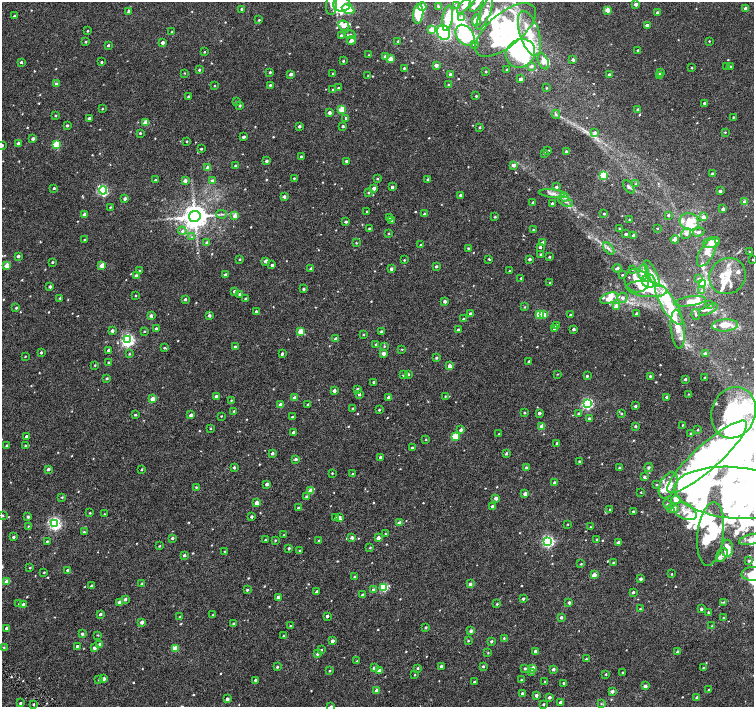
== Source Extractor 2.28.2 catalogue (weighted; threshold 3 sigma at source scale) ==
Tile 7 of 4 x 4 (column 3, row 2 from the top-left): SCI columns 3011-4514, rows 3000-4409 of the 6026 x 6065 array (HDU 1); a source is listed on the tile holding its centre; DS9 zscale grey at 2 x 2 block average (1 PNG px = mean of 2 x 2 image px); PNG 756 x 709 px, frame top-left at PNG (2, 2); each listed source drawn as its Kron ellipse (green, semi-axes under 4 px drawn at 4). Shown black and unused: <1% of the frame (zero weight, under 4 of 8 exposures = <1% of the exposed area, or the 3 px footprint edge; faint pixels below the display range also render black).
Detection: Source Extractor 2.28.2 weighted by HDU 2 'WHT'; one run over the whole footprint, this tile lists its part. Background -1.36e-04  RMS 0.0012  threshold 0.00495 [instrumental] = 3 sigma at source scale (4.09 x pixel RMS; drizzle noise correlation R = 1.36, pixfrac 0.8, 0.0396/0.0396 arcsec/px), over >= 5 px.
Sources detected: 733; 10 inside a brighter object's white glare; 1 cosmic-ray / hot-pixel residue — neither listed nor drawn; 48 inside a brighter listed object's ellipse — not listed separately; of the other 674, all 500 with FLUX_AUTO >= 0.178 (the completeness limit of this list) listed and drawn (174 fainter detections not listed), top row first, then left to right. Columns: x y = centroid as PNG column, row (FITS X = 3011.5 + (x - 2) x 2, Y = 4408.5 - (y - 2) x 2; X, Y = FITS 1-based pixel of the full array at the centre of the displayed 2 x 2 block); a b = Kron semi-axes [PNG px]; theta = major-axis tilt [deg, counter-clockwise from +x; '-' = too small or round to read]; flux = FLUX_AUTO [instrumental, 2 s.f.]
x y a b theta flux
477 3 10 4 54 1.2
342 4 8 7 - 10
636 4 2 2 - 1.3
332 5 10 5 86 1.6
456 5 3 3 - 0.33
422 6 4 3 - 2.3
438 6 3 2 - 0.28
464 6 9 4 49 2.1
746 8 2 2 - 1.2
242 9 2 2 - 0.5
348 9 7 4 -25 13
608 10 3 2 - 4.7
129 11 2 2 - 1.2
485 13 18 5 67 2.9
657 13 2 2 - 0.57
418 14 10 5 84 19
14 16 3 2 - 0.57
447 18 13 5 81 8.1
461 18 3 3 - 2.5
259 20 3 2 - 0.27
476 20 6 4 68 3.3
344 25 6 4 -26 3
647 25 2 2 - 1.4
432 29 3 3 - 4.1
505 30 37 16 40 45
87 31 2 2 - 0.29
172 32 2 2 - 0.34
444 33 7 6 - 67
529 33 23 9 -72 5.7
341 35 3 3 - 0.45
350 35 5 3 - 0.57
465 35 11 8 -53 48
351 40 4 4 - 0.78
398 41 3 2 - 0.34
709 41 2 2 - 0.2
86 42 2 2 - 0.27
163 42 3 2 - 1.1
474 44 2 2 - 0.54
108 45 3 2 - 0.35
638 50 2 2 - 0.41
204 52 3 2 - 0.21
520 53 15 13 38 70
369 55 2 2 - 0.22
385 56 3 3 - 0.62
390 59 3 2 - 3.8
573 59 2 2 - 1.1
343 61 2 2 - 0.33
543 61 8 5 -65 2.6
21 62 2 2 - 0.52
102 62 2 2 - 0.39
436 65 3 2 - 1.8
532 66 3 3 - 0.74
727 66 3 2 - 0.22
730 67 3 3 - 0.44
404 68 2 2 - 0.37
692 68 2 2 - 0.23
507 69 2 2 - 0.23
199 70 2 2 - 0.47
486 71 2 2 - 0.29
270 72 2 2 - 0.42
660 72 3 2 - 0.44
184 73 2 2 - 0.2
291 74 2 2 - 1.1
333 74 2 2 - 0.55
450 74 2 2 - 0.71
368 75 2 2 - 0.19
609 75 2 2 - 0.91
660 75 2 2 - 1.3
521 79 2 2 - 1.4
56 84 3 3 - 1.3
215 85 2 2 - 0.19
270 85 2 2 - 0.41
449 85 3 2 - 0.3
338 88 2 2 - 0.41
547 88 2 2 - 0.22
333 89 2 2 - 0.22
188 96 2 2 - 0.44
476 96 2 2 - 0.34
236 102 3 2 - 0.27
704 103 3 2 - 0.42
240 105 2 2 - 0.37
102 109 3 2 - 0.22
342 110 3 3 - 7.1
638 110 2 2 - 0.72
329 112 2 2 - 1.1
556 114 4 3 - 0.36
55 115 2 2 - 0.25
733 117 2 2 - 0.28
89 118 2 2 - 0.75
346 118 3 3 - 0.5
145 123 3 3 - 3.9
67 125 2 2 - 0.53
299 126 2 2 - 0.63
343 126 2 2 - 0.49
480 127 3 2 - 0.33
725 132 3 3 - 0.22
140 133 3 3 - 0.29
595 133 4 3 - 0.84
243 137 3 3 - 0.59
33 139 3 2 - 0.82
187 141 2 2 - 0.24
18 144 2 2 - 1.9
2 145 2 2 - 0.56
56 145 3 3 - 11
201 149 2 2 - 0.39
548 150 2 2 - 0.26
566 151 3 3 - 0.37
544 153 2 2 - 0.4
301 156 2 2 - 0.45
267 161 2 2 - 0.65
346 161 2 2 - 0.47
513 165 2 2 - 1.6
236 166 2 2 - 0.63
208 167 3 3 - 1.7
713 174 2 2 - 1.1
603 175 3 3 - 15
294 178 2 2 - 0.23
377 179 3 2 - 0.28
428 179 3 2 - 0.37
155 180 2 2 - 0.33
185 181 3 2 - 1.3
212 181 3 3 - 0.58
636 184 4 3 - 0.29
392 187 3 2 - 0.86
556 187 2 2 - 0.49
629 187 8 4 -53 0.57
54 188 2 2 - 0.46
374 188 3 2 - 1.7
103 190 4 3 - 31
720 191 3 2 - 0.71
369 192 2 2 - 0.32
552 193 13 4 -5 1.1
460 195 2 2 - 0.49
284 196 2 2 - 0.8
565 197 5 4 - 1.6
125 198 3 2 - 1
566 202 8 3 -26 0.67
745 202 3 3 - 1.1
533 203 2 2 - 0.74
552 203 2 2 - 0.68
110 207 2 2 - 0.21
723 209 3 2 - 0.82
367 211 2 2 - 0.22
222 214 5 2 - 0.37
425 214 2 2 - 0.89
604 214 2 2 - 0.36
84 215 2 2 - 1.7
668 215 2 2 - 0.52
195 216 6 5 - 380
235 216 3 3 - 1.6
495 217 3 2 - 0.33
703 217 3 3 - 1.8
390 218 2 2 - 0.8
630 220 2 2 - 0.29
392 221 2 2 - 0.21
346 222 3 2 - 0.48
689 222 10 8 -22 5
369 228 2 2 - 0.37
657 228 2 2 - 0.2
620 229 2 2 - 0.36
533 230 2 2 - 0.3
182 231 4 3 - 0.5
699 232 6 4 16 0.53
389 233 2 2 - 0.21
686 233 5 5 - 0.74
626 234 2 2 - 0.67
633 235 2 2 - 0.83
192 237 3 3 - 0.27
85 239 2 2 - 0.24
675 239 4 3 - 1
206 242 3 3 - 0.4
711 242 9 5 14 2.7
356 243 3 3 - 0.22
543 243 3 3 - 0.84
420 245 2 2 - 0.19
540 247 3 2 - 0.59
468 248 3 2 - 0.26
609 249 7 3 -49 0.67
750 252 2 2 - 0.2
707 253 15 7 62 2.3
541 254 3 2 - 0.37
18 256 2 2 - 0.97
549 257 2 2 - 0.4
240 259 2 2 - 0.3
489 259 3 2 - 0.27
530 259 2 2 - 0.66
753 259 2 2 - 0.19
404 260 2 2 - 0.24
266 261 2 2 - 1.7
52 262 2 2 - 0.35
7 265 3 2 - 3.8
102 265 3 2 - 3.5
272 265 2 2 - 0.64
436 266 3 2 - 0.49
617 268 4 2 - 0.6
311 269 2 2 - 0.71
391 269 2 2 - 0.88
632 269 2 2 - 0.22
139 271 3 2 - 0.32
510 271 2 2 - 0.3
643 272 8 5 84 2.5
652 274 15 4 -65 1.7
136 275 3 2 - 0.91
226 275 2 2 - 1.6
622 275 2 2 - 0.19
728 276 19 17 43 5.4
521 278 2 2 - 0.25
699 279 4 4 - 0.61
637 281 12 11 - 4.2
649 281 7 6 - 5.3
550 282 2 2 - 0.23
702 283 4 3 - 9.1
50 287 2 2 - 0.67
304 289 2 2 - 0.42
647 289 20 8 -6 5.8
702 290 4 3 - 0.52
234 291 2 2 - 0.44
240 294 2 2 - 0.94
136 295 2 2 - 0.21
60 298 2 2 - 0.37
246 298 2 2 - 0.37
609 298 9 5 20 2.6
622 298 5 5 - 0.98
185 299 2 2 - 0.54
445 301 2 2 - 0.84
690 301 16 4 8 4.4
710 304 3 3 - 0.24
669 305 23 7 -59 5.9
616 306 3 3 - 2.4
525 307 3 2 - 0.2
16 308 2 2 - 0.41
708 309 10 4 26 0.98
256 311 2 2 - 0.55
470 313 2 2 - 0.42
539 314 3 3 - 6
637 314 2 2 - 0.97
209 315 3 3 - 0.77
544 315 3 3 - 2.7
570 315 2 2 - 0.29
696 315 6 3 -81 0.35
151 316 2 2 - 1
463 319 2 2 - 0.31
556 325 3 2 - 0.6
725 325 13 6 4 3.8
156 328 2 2 - 0.64
555 328 3 2 - 0.88
574 329 2 2 - 0.65
678 329 19 7 -84 2.8
458 330 2 2 - 0.67
112 331 2 2 - 1
144 331 3 2 - 0.26
301 331 3 3 - 5.2
381 331 3 2 - 0.52
364 335 2 2 - 0.24
336 339 3 2 - 1.8
128 340 4 4 - 55
376 344 2 2 - 0.74
384 346 3 3 - 0.26
235 347 2 2 - 0.77
164 348 3 3 - 0.3
402 349 3 2 - 0.19
108 350 2 2 - 0.46
41 352 2 2 - 0.48
384 353 3 2 - 1.9
705 353 3 2 - 0.45
129 354 3 3 - 0.26
282 354 2 2 - 0.63
25 356 2 2 - 0.19
436 358 2 2 - 0.45
529 361 2 2 - 0.61
108 362 2 2 - 0.25
95 365 2 2 - 0.22
450 366 3 2 - 1.6
408 374 2 2 - 0.46
557 374 3 2 - 0.19
403 375 2 2 - 0.46
587 376 3 2 - 0.38
650 376 2 2 - 0.36
107 378 3 3 - 0.35
705 378 2 2 - 0.46
685 379 3 2 - 0.6
373 382 2 2 - 0.3
358 389 3 2 - 0.58
334 390 2 2 - 1.1
359 394 3 3 - 0.56
688 394 2 2 - 0.18
216 396 2 2 - 1.1
445 396 2 2 - 0.18
389 397 3 2 - 0.6
667 397 2 2 - 0.59
295 398 2 2 - 2
153 399 3 3 - 3.4
231 400 2 2 - 0.19
308 404 2 2 - 0.46
587 404 4 3 - 36
280 405 3 2 - 2
635 406 2 2 - 0.48
353 409 2 2 - 0.29
379 410 2 2 - 0.28
234 411 3 2 - 0.26
524 413 2 2 - 0.25
539 413 2 2 - 1.1
621 413 4 3 - 0.26
734 413 26 22 70 44
578 414 3 3 - 0.45
135 415 3 2 - 0.33
191 415 2 2 - 1.3
221 416 2 2 - 0.19
292 417 2 2 - 0.45
589 418 3 2 - 0.41
683 425 2 2 - 0.25
542 426 3 2 - 3
635 426 3 2 - 0.39
211 428 2 2 - 0.22
461 430 3 2 - 0.8
698 430 2 2 - 0.19
293 433 2 2 - 1.1
691 433 2 2 - 0.23
499 434 2 2 - 0.26
26 436 2 2 - 0.56
455 437 3 3 - 8.6
426 439 3 2 - 0.21
557 443 2 2 - 0.38
26 445 3 3 - 0.47
7 446 2 2 - 0.42
412 448 2 2 - 0.4
272 453 2 2 - 0.88
506 454 2 2 - 0.56
380 457 3 2 - 0.4
707 457 52 12 42 190
296 459 3 2 - 0.6
579 461 2 2 - 0.3
234 467 2 2 - 0.67
649 467 5 4 - 0.43
526 468 3 2 - 1.3
619 468 2 2 - 0.35
48 469 3 2 - 0.83
142 469 2 2 - 0.3
332 473 2 2 - 0.23
353 474 3 3 - 0.51
644 477 3 2 - 0.46
555 483 3 2 - 0.76
267 484 2 2 - 1.1
657 485 2 2 - 0.26
668 485 14 8 65 4.5
196 487 2 2 - 0.24
311 490 3 2 - 4.3
641 492 2 2 - 0.19
735 493 61 25 -5 120
525 494 2 2 - 1.6
62 497 3 2 - 0.25
306 497 3 3 - 0.42
496 498 3 2 - 1.4
676 500 4 4 - 2.1
256 503 3 2 - 2.4
668 504 5 3 - 0.39
492 506 2 2 - 1.1
298 508 2 2 - 0.48
610 509 3 2 - 0.19
673 509 6 4 0 1
633 511 2 2 - 0.33
685 511 12 7 -28 2.2
90 513 3 2 - 0.24
104 514 2 2 - 0.19
3 515 3 3 - 0.27
28 517 3 2 - 0.65
252 517 2 2 - 0.61
336 517 3 3 - 0.5
339 517 3 3 - 0.99
55 523 4 3 - 52
399 523 3 2 - 1.8
568 524 2 2 - 0.21
28 526 3 2 - 0.19
590 527 3 2 - 0.22
84 532 3 3 - 0.46
284 534 3 2 - 0.23
385 534 3 2 - 0.21
711 534 32 13 84 22
13 537 2 2 - 0.55
352 537 3 2 - 0.86
172 538 2 2 - 0.57
378 538 3 2 - 1.5
751 539 12 5 14 1.2
265 540 3 2 - 0.26
275 540 3 2 - 0.22
319 540 3 2 - 0.25
597 540 3 2 - 0.18
47 541 3 2 - 0.29
548 541 4 3 - 42
618 542 3 2 - 0.99
160 546 3 2 - 0.22
289 548 3 2 - 0.44
370 548 3 2 - 0.26
727 548 8 6 89 2.4
300 550 2 2 - 0.23
225 551 2 2 - 0.28
184 555 3 2 - 0.53
722 555 7 5 57 0.98
749 561 3 3 - 0.24
613 562 2 2 - 0.28
581 564 2 2 - 0.21
30 568 2 2 - 0.23
68 570 2 2 - 0.55
44 572 2 2 - 0.22
672 574 2 2 - 0.21
753 574 11 6 3 4.3
594 575 3 2 - 3.2
354 577 2 2 - 0.33
641 579 2 2 - 0.75
7 581 3 2 - 2.3
142 584 2 2 - 0.66
470 584 3 2 - 0.91
92 586 2 2 - 0.64
384 587 3 3 - 15
247 590 2 2 - 0.39
373 590 3 2 - 0.88
316 592 4 2 - 0.5
633 592 2 2 - 0.6
362 595 3 2 - 0.54
278 597 2 2 - 2
125 599 3 2 - 0.89
523 599 2 2 - 0.56
569 602 2 2 - 0.64
723 602 3 3 - 0.19
120 603 2 2 - 1.6
19 604 3 3 - 0.51
23 604 3 3 - 0.8
497 604 3 2 - 0.31
640 609 3 2 - 0.31
701 609 3 2 - 0.66
708 612 2 2 - 0.25
100 614 2 2 - 0.55
213 615 3 2 - 0.28
327 616 2 2 - 0.91
180 617 3 2 - 0.38
561 617 2 2 - 0.69
724 618 3 3 - 0.25
142 622 2 2 - 1.6
233 623 3 2 - 0.3
291 626 3 2 - 0.31
712 626 2 2 - 0.19
426 627 3 2 - 0.33
7 628 2 2 - 1.1
471 631 2 2 - 0.79
82 634 2 2 - 0.66
98 635 3 2 - 0.18
284 636 3 2 - 0.29
504 638 3 2 - 0.23
332 641 2 2 - 1.3
468 641 3 2 - 0.23
491 641 2 2 - 0.44
100 644 2 2 - 1.8
77 646 2 2 - 0.44
4 647 3 3 - 0.25
94 648 3 2 - 1.1
175 648 3 3 - 4.8
321 650 2 2 - 0.36
535 651 3 2 - 1.1
678 652 2 2 - 0.86
488 653 2 2 - 0.2
317 654 3 3 - 0.54
586 659 3 2 - 0.31
357 661 3 2 - 0.22
441 666 2 2 - 0.92
483 666 3 2 - 0.41
277 667 2 2 - 0.4
374 668 3 2 - 0.8
418 668 3 2 - 0.31
525 668 2 2 - 0.44
533 668 3 2 - 3.8
703 668 2 2 - 0.45
553 669 2 2 - 0.97
330 671 3 2 - 0.26
380 671 3 2 - 1.5
531 672 3 2 - 0.2
622 672 2 2 - 0.18
606 674 2 2 - 0.22
415 675 2 2 - 0.18
104 679 2 2 - 1.3
99 680 3 2 - 0.22
255 680 2 2 - 0.63
521 680 2 2 - 0.35
475 682 2 2 - 0.61
545 682 2 2 - 0.18
564 683 2 2 - 0.54
645 686 2 2 - 1.5
377 690 3 2 - 1.5
709 690 2 2 - 0.46
612 691 2 2 - 1.1
522 693 3 2 - 0.6
536 695 2 2 - 1
549 697 3 2 - 0.77
697 698 2 2 - 1.1
227 699 2 2 - 1.3
561 702 2 2 - 0.89
20 703 2 2 - 0.36
34 704 2 2 - 0.33
543 704 2 2 - 0.37
601 704 3 3 - 0.22
331 706 2 2 - 0.32
Isophote crosses this tile's border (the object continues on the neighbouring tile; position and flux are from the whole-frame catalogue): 12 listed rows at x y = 477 3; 342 4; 332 5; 464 6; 505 30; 2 145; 734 413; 707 457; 735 493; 751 539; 753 574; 331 706